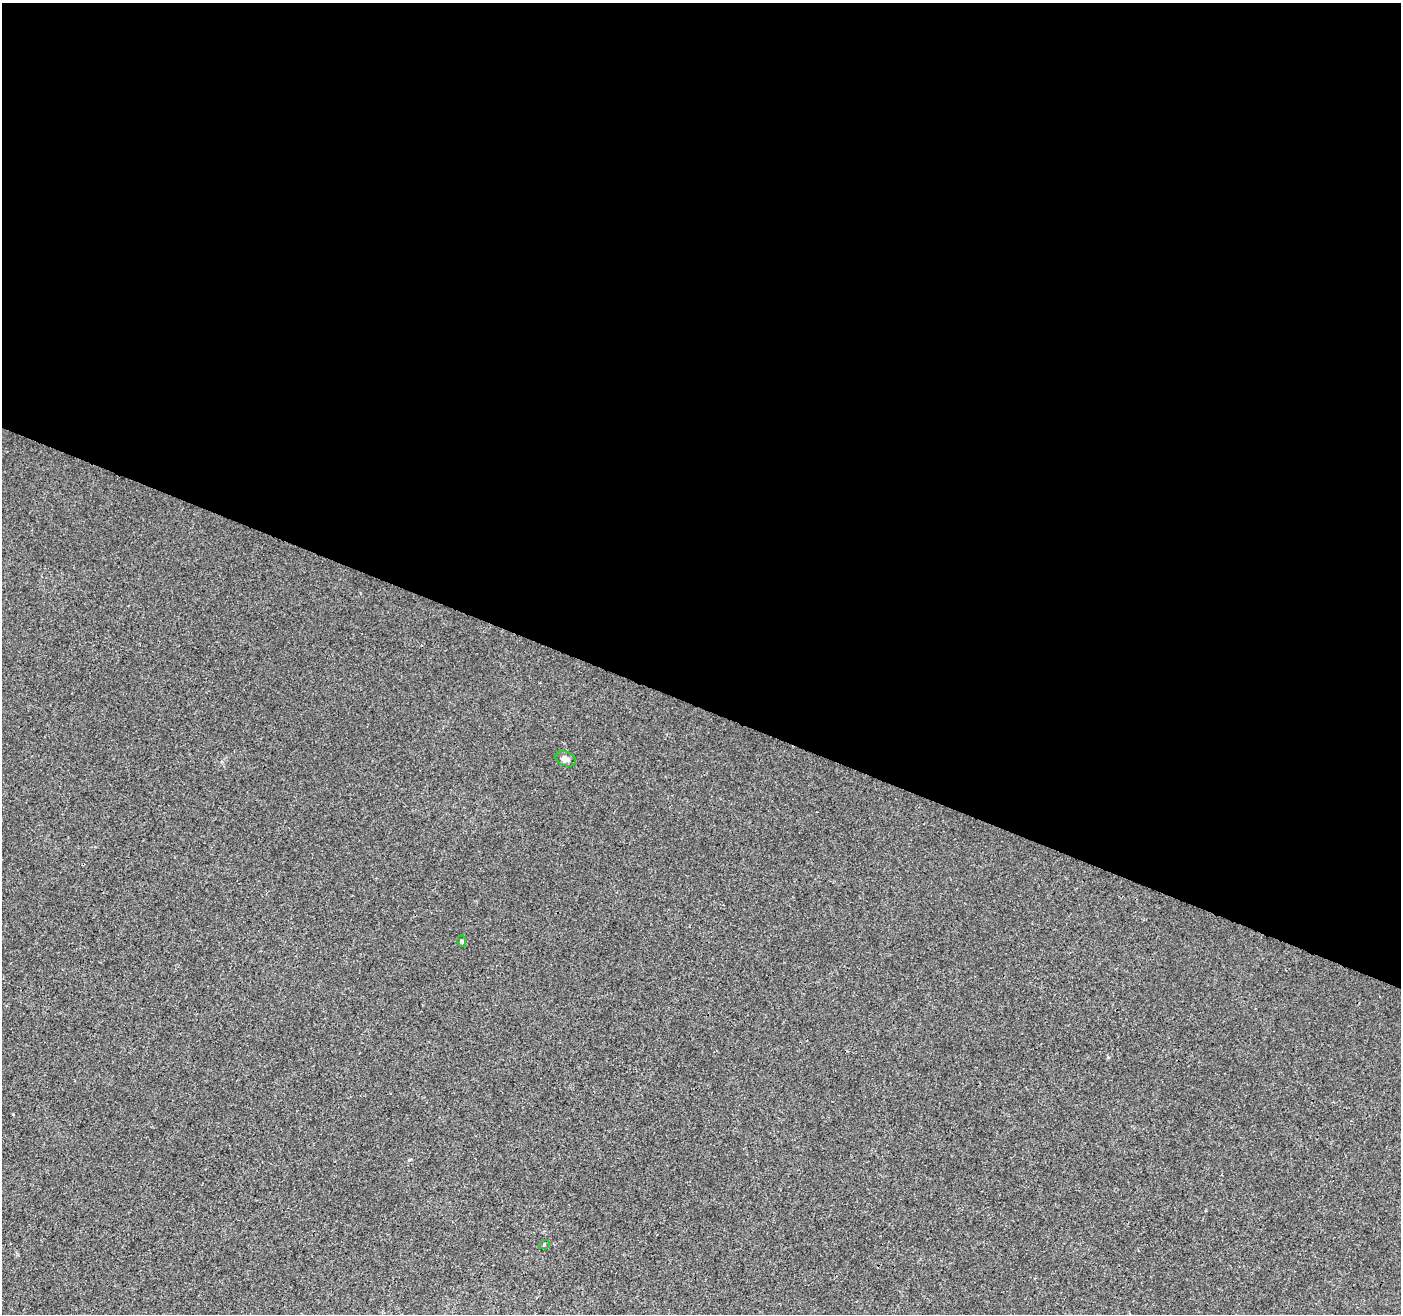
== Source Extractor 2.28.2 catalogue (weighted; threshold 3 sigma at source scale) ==
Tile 3 of 4 x 4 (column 3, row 1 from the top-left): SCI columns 2808-4206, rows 4209-5520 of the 5605 x 5730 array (HDU 1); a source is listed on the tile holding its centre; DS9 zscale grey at full resolution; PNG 1403 x 1316 px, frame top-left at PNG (2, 3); each listed source drawn as its Kron ellipse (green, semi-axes under 4 px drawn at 4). Shown black and unused: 54% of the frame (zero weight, under 3 of 4 exposures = <1% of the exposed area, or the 3 px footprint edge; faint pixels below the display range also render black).
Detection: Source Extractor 2.28.2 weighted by HDU 2 'WHT'; one run over the whole footprint, this tile lists its part. Background 6.74e-04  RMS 0.0028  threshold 0.0126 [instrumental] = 3 sigma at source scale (4.5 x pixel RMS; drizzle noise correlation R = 1.50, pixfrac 1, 0.0396/0.0396 arcsec/px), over >= 5 px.
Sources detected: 3; all 3 listed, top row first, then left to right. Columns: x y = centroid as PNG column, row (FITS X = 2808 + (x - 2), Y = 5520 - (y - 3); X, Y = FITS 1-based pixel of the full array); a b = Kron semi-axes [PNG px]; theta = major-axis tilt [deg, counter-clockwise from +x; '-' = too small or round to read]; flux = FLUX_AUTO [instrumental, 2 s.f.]
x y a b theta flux
565 759 11 7 -25 1.2
462 941 6 4 -88 0.31
544 1245 5 3 - 0.27